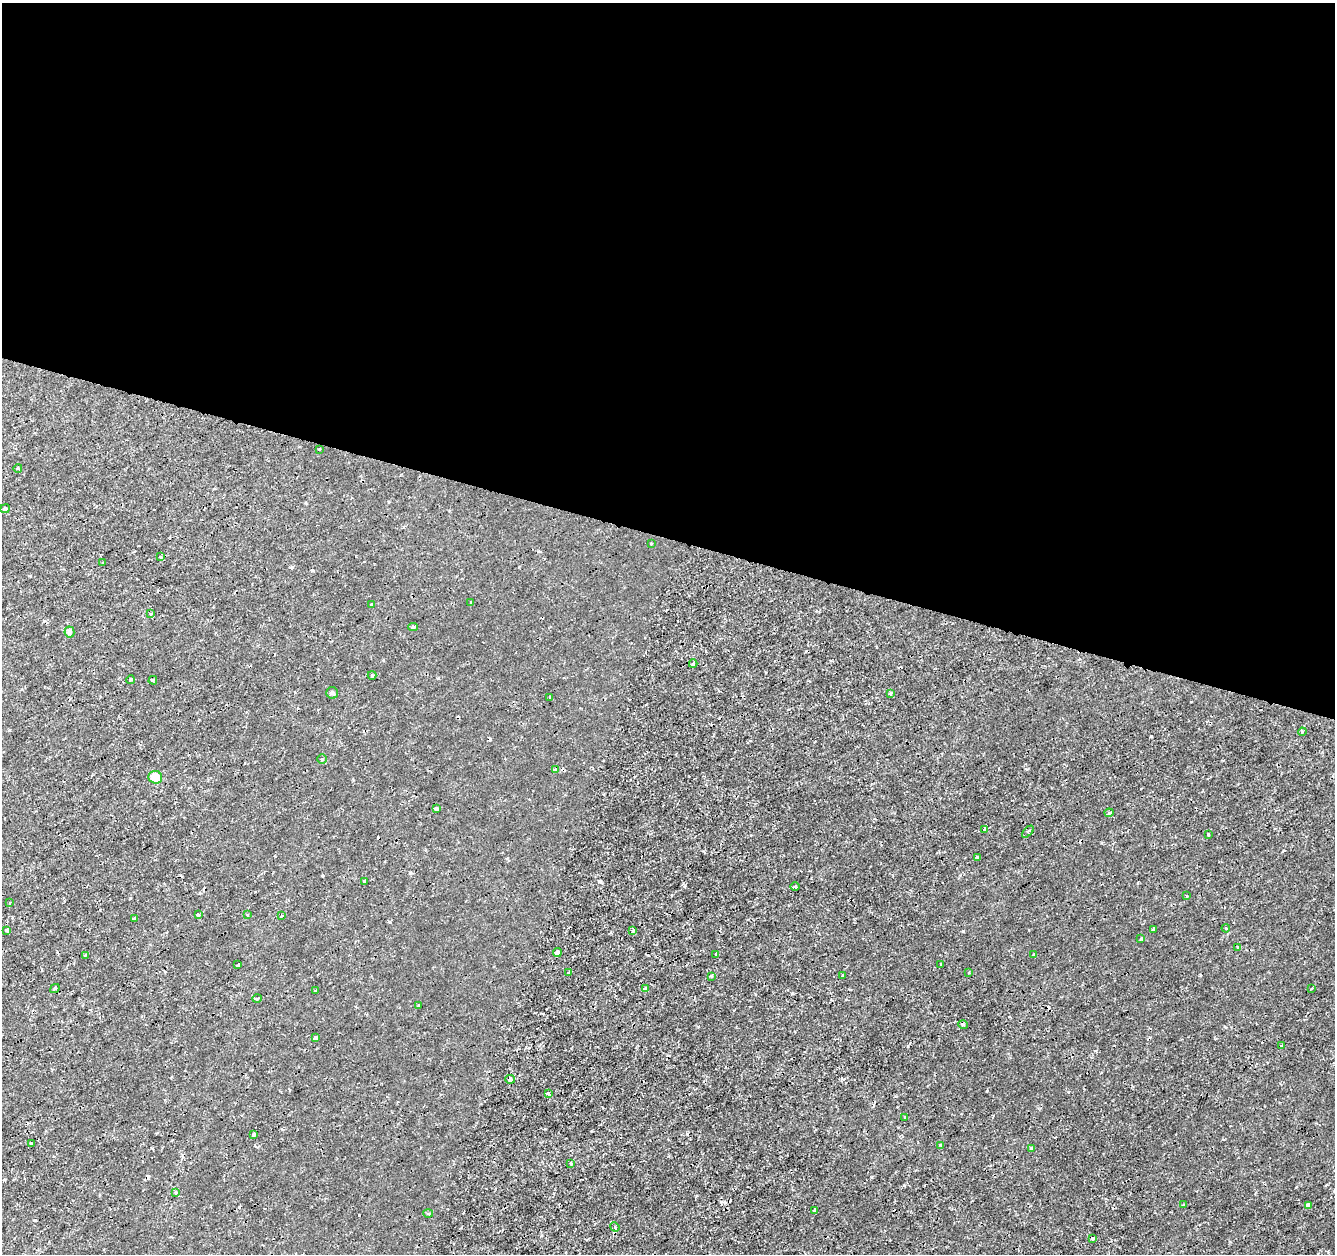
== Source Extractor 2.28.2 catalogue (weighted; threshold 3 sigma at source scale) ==
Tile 3 of 4 x 4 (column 3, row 1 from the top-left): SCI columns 2667-3999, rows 3975-5226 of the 5339 x 5500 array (HDU 1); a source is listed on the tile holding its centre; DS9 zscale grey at full resolution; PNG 1337 x 1256 px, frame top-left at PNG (2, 3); each listed source drawn as its Kron ellipse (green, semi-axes under 4 px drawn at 4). Shown black and unused: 43% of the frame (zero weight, under 2 of 3 exposures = <1% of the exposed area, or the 3 px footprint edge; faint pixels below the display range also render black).
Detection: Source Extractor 2.28.2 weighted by HDU 2 'WHT'; one run over the whole footprint, this tile lists its part. Background 1.41e-04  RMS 0.0011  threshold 0.00507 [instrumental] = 3 sigma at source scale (4.5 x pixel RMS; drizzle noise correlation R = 1.50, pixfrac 1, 0.0396/0.0396 arcsec/px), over >= 5 px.
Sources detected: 85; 9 cosmic-ray / hot-pixel residue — neither listed nor drawn; the other 76 listed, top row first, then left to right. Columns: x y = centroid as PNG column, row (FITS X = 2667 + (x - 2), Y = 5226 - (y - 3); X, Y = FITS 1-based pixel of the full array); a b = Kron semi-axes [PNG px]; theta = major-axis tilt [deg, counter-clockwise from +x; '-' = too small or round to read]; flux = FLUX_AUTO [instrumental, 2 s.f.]
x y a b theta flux
319 449 3 2 - 0.081
18 468 4 3 - 0.14
5 509 5 4 - 0.25
651 544 3 3 - 0.1
161 557 4 3 - 0.1
103 563 3 3 - 0.18
470 603 3 3 - 0.35
372 605 3 3 - 0.23
151 614 3 3 - 0.26
413 627 4 4 - 0.16
69 632 5 5 - 0.3
693 664 4 3 - 0.19
372 675 4 4 - 0.16
130 680 4 4 - 0.17
153 680 4 3 - 0.15
332 693 6 5 - 0.22
890 693 4 3 - 0.21
550 697 4 2 - 0.086
1302 732 4 3 - 0.11
322 759 5 5 - 0.15
555 770 3 3 - 0.19
155 777 7 6 - 2.1
436 809 4 3 - 0.32
1109 813 4 3 - 0.35
985 829 3 3 - 0.24
1028 832 7 4 45 0.19
1208 834 3 2 - 0.12
978 857 4 4 - 0.17
364 881 4 3 - 0.18
795 887 5 3 - 0.14
1187 896 3 3 - 0.18
10 903 3 3 - 0.12
198 915 3 3 - 0.2
247 915 3 3 - 0.12
281 916 3 3 - 0.19
134 918 4 3 - 0.16
1226 928 4 3 - 0.13
1154 929 3 3 - 0.29
7 930 3 3 - 0.24
633 930 4 3 - 0.24
1141 938 3 3 - 0.22
1238 948 3 3 - 0.2
557 953 4 3 - 0.53
716 954 3 3 - 0.11
85 955 3 3 - 0.13
1033 955 4 2 - 0.098
941 964 3 3 - 0.22
238 965 4 3 - 0.23
569 973 4 3 - 0.17
969 973 3 2 - 0.13
711 976 4 3 - 0.088
843 976 4 2 - 0.12
55 988 5 3 - 0.18
1312 988 3 3 - 0.094
645 989 4 4 - 0.51
316 991 3 2 - 0.13
257 998 5 3 - 0.12
419 1006 3 3 - 0.16
963 1025 5 3 - 0.13
315 1038 4 3 - 0.23
1281 1046 3 2 - 0.1
510 1079 4 4 - 0.29
548 1093 4 3 - 0.38
905 1118 3 3 - 0.28
254 1134 3 3 - 0.2
31 1143 4 2 - 0.096
941 1145 4 3 - 0.11
1031 1148 4 3 - 0.19
571 1163 4 3 - 0.13
176 1193 4 3 - 0.16
1184 1205 3 3 - 0.21
1308 1205 4 3 - 0.64
814 1211 3 3 - 0.36
428 1213 5 3 - 0.12
615 1227 5 4 - 0.17
1093 1238 3 3 - 0.2
Unlisted compact peaks at least as high as the median listed source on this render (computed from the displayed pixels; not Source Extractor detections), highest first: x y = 987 1091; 904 1185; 908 1046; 359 1215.